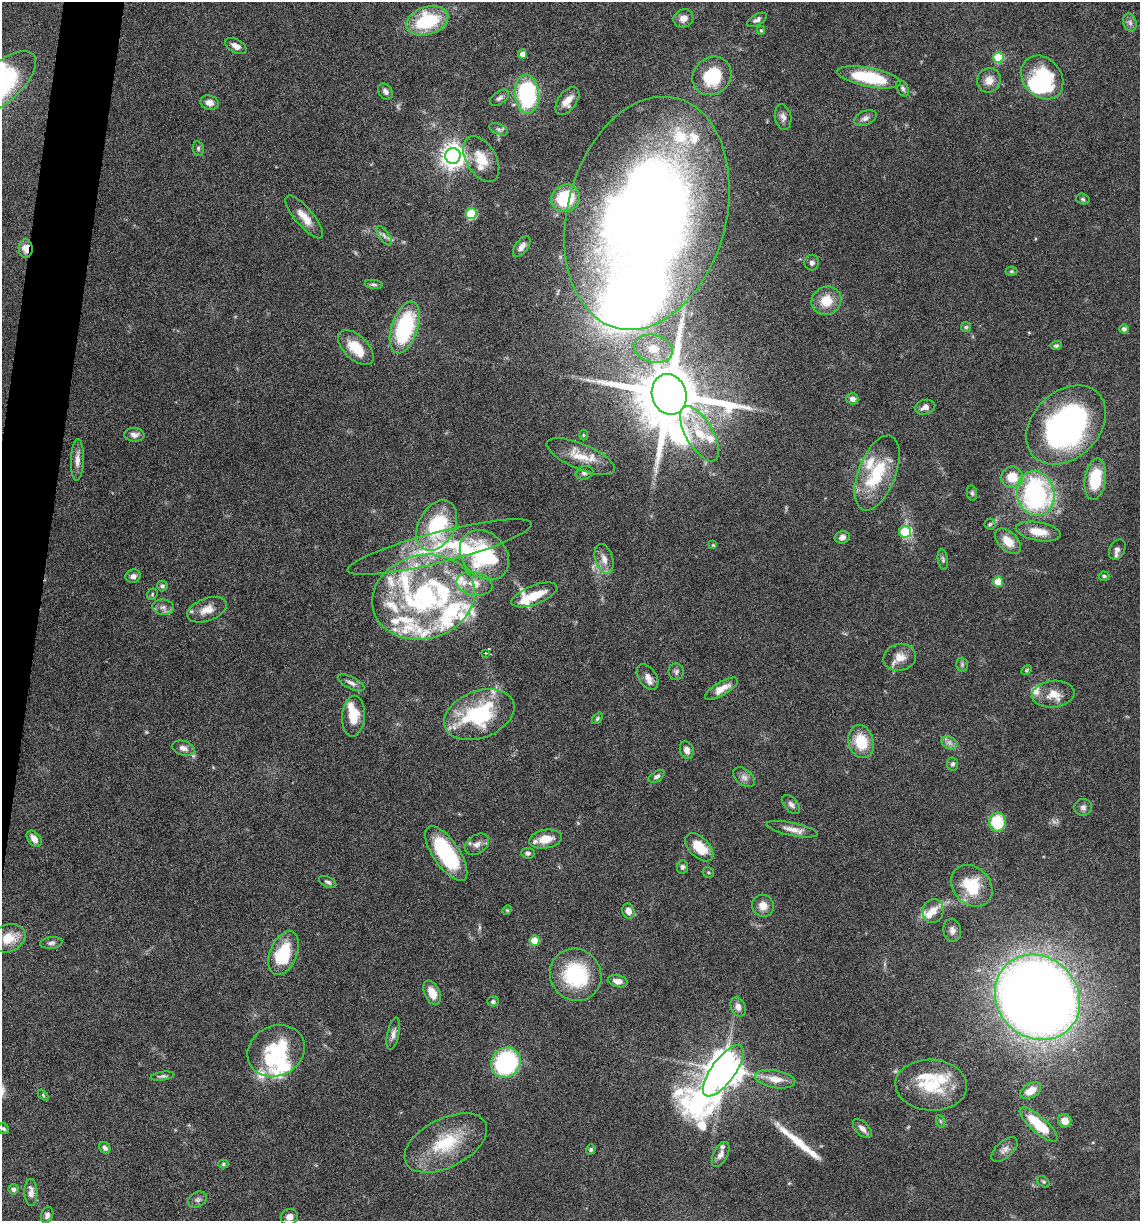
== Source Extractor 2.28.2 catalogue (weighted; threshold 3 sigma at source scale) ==
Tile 7 of 4 x 4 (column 3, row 2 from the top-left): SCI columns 2511-3648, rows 2440-3658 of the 4903 x 4881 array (HDU 1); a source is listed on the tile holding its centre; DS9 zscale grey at full resolution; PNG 1142 x 1223 px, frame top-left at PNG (2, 2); each listed source drawn as its Kron ellipse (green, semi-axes under 4 px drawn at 4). Shown black and unused: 3% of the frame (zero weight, under 10 of 20 exposures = <1% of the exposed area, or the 3 px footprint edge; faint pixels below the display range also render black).
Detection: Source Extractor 2.28.2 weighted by HDU 2 'WHT'; one run over the whole footprint, this tile lists its part. Background 0.0404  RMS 0.0025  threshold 0.0103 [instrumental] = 3 sigma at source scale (4.09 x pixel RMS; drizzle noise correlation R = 1.36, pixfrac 0.8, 0.05/0.05 arcsec/px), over >= 5 px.
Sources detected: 199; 3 too faint to see at this stretch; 5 inside a brighter object's white glare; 1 long thin detection or spike segment (spike, bleed or trail) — neither listed nor drawn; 36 inside a brighter listed object's ellipse — not listed separately; the other 154 listed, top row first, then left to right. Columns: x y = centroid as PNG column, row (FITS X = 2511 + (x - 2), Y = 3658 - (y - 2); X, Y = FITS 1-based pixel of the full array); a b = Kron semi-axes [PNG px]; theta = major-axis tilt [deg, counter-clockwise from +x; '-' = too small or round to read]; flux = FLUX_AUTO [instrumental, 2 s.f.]
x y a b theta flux
683 18 10 9 - 1.6
757 20 11 5 30 0.74
427 21 21 14 17 15
1130 23 9 6 -74 0.84
761 30 4 4 - 0.28
236 46 11 6 -29 1.6
522 54 4 4 - 1.5
998 58 5 5 - 9.7
712 76 20 18 44 11
869 77 32 9 -11 14
1042 77 24 19 -50 15
989 80 12 11 - 2.2
2 83 42 19 42 22
903 88 9 5 -60 0.62
385 92 9 6 -52 0.83
527 94 19 12 -86 31
499 98 11 6 37 0.75
567 101 16 9 53 2.6
210 103 9 7 -14 1.5
783 117 13 8 -80 1.2
865 118 12 7 23 0.99
499 129 10 5 -24 0.69
198 148 7 5 -78 0.45
453 156 8 7 - 200
481 159 25 15 -60 5.3
565 198 15 13 33 11
1083 199 7 5 -17 0.42
647 213 119 79 75 330
471 214 5 5 - 13
304 217 27 9 -50 3.3
384 236 11 5 -54 0.78
522 246 12 6 54 1.3
26 248 9 7 -87 2.4
812 263 7 7 - 0.74
1012 271 6 4 0 0.33
374 284 9 4 -7 0.51
826 301 15 14 - 4.6
966 327 5 5 - 0.41
405 328 27 13 72 21
1124 329 5 5 - 0.71
1056 346 5 4 - 0.44
356 348 22 12 -44 6.1
653 349 20 14 -13 5.1
669 394 20 17 -72 2600
852 399 6 5 - 0.97
925 407 10 7 15 1.1
1066 425 45 33 44 74
699 434 31 13 -60 8.2
134 435 10 6 -2 1.2
583 435 5 3 - 0.24
581 457 37 12 -23 5.2
77 460 21 6 88 1.7
584 473 9 6 15 0.78
877 473 39 19 69 12
1012 477 11 10 - 4.7
1095 479 21 10 82 8.9
972 493 8 5 -80 0.41
1036 494 23 18 -76 39
990 524 5 5 - 0.39
437 526 27 18 62 17
1038 531 23 9 -9 3.8
905 532 6 6 - 12
842 537 7 6 - 1
1008 541 15 9 -43 3.5
713 545 4 4 - 0.24
440 547 95 15 14 18
1117 550 10 7 62 1
484 555 27 22 -47 23
604 559 15 8 -72 2.1
943 560 10 5 -81 0.51
133 576 8 6 15 1.1
1104 576 5 4 - 0.43
998 582 5 5 - 6.2
474 584 18 11 -11 3.7
162 586 5 5 - 0.55
152 594 6 5 - 0.3
534 595 24 9 21 5
423 597 52 42 15 49
163 607 11 7 -7 1.3
207 610 21 11 20 3.1
485 653 3 2 - 0.3
900 657 16 13 14 2.8
962 665 7 5 89 0.53
1026 670 6 4 29 0.31
676 672 8 7 - 0.7
648 677 14 8 -56 1.6
351 683 14 6 -26 1
721 689 19 6 31 2.5
1053 694 21 13 5 3.6
479 715 36 23 21 22
353 716 20 11 86 4.4
597 718 6 4 50 0.36
861 742 17 13 -73 7
949 743 8 6 -30 0.92
183 748 11 7 -15 1.3
687 750 9 6 -70 1.3
952 764 6 5 - 0.51
657 776 9 5 32 0.63
744 777 12 7 -39 1.1
791 804 11 6 -49 0.88
1083 807 9 8 - 0.88
997 822 9 8 - 9.9
792 829 26 6 -12 2.1
34 839 9 6 -51 1.7
545 839 17 9 10 3.4
477 844 13 9 35 1.5
699 847 17 10 -45 5.6
446 853 32 13 -55 21
528 853 7 5 -4 0.55
682 867 6 5 - 0.6
708 872 6 5 - 0.37
328 882 9 5 -26 0.6
972 886 23 18 -45 9
763 906 11 10 - 2.2
507 910 5 4 - 0.27
628 911 8 6 -74 1.9
933 911 12 10 76 2.1
952 930 12 9 -81 1.3
8 938 18 13 20 4
535 941 5 5 - 6.8
51 943 11 5 6 0.67
284 953 23 13 68 11
576 975 27 25 -52 18
618 981 10 6 -11 1.5
432 993 13 7 -65 2.8
1037 997 45 40 -46 400
493 1002 5 5 - 0.56
738 1007 10 7 -66 1.4
393 1034 16 6 78 1.2
276 1051 29 25 27 14
506 1063 16 14 53 31
723 1071 30 12 54 650
162 1076 12 4 8 0.56
775 1079 20 9 -10 3.1
931 1085 36 25 -3 11
1031 1091 11 7 31 2.9
43 1095 6 4 -47 0.27
940 1121 6 4 -71 0.33
1065 1121 7 6 - 2.3
1039 1125 24 8 -42 9.4
4 1129 6 5 - 0.37
862 1129 12 6 -45 1.3
446 1143 45 24 27 13
105 1148 6 5 - 0.83
591 1149 5 4 - 0.38
1004 1149 16 8 40 1.5
721 1154 13 7 63 1.2
223 1164 5 4 - 0.34
1043 1182 7 5 -38 0.39
14 1189 5 5 - 0.62
31 1192 13 6 -87 1.4
197 1200 10 7 31 0.8
47 1215 8 6 70 0.83
289 1217 8 8 - 1.3
Overlapping masked pixels (flux is a lower limit): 1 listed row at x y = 26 248
Isophote crosses this tile's border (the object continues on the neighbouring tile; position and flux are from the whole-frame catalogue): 1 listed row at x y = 2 83